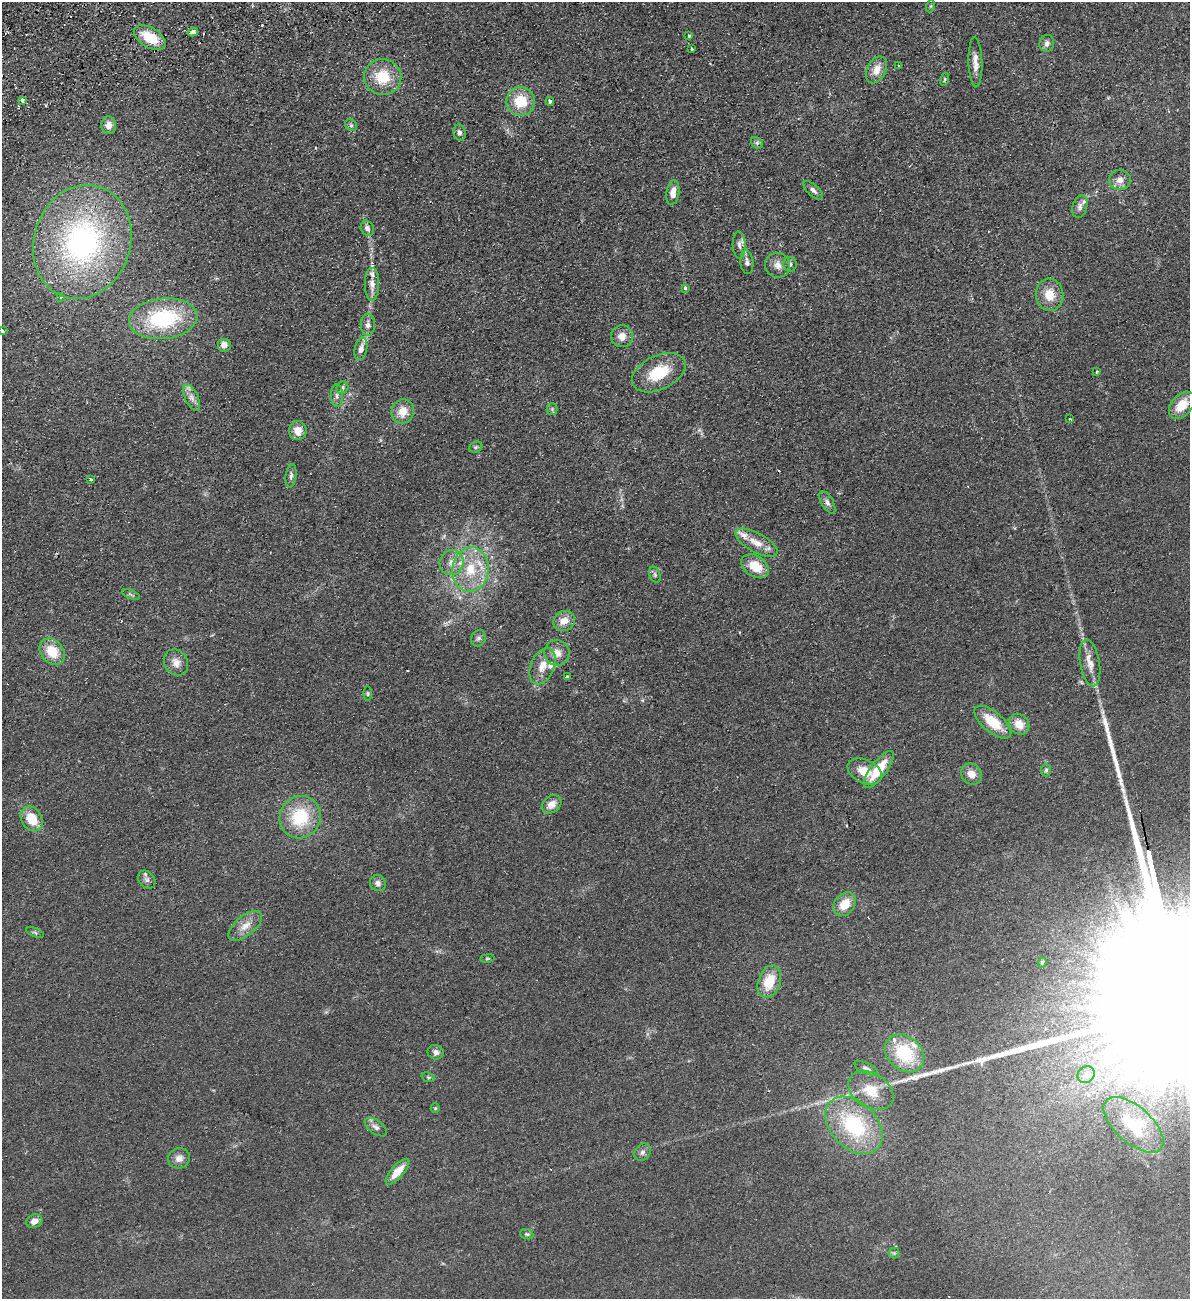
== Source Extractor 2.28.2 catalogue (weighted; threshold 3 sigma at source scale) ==
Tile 11 of 4 x 4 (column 3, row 3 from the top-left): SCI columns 2544-3731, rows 1353-2649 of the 5207 x 5300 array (HDU 1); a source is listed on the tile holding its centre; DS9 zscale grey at full resolution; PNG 1192 x 1301 px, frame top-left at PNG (2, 2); each listed source drawn as its Kron ellipse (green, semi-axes under 4 px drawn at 4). Shown black and unused: <1% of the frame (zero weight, under 2 of 3 exposures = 3% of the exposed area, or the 3 px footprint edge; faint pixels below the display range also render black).
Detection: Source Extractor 2.28.2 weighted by HDU 2 'WHT'; one run over the whole footprint, this tile lists its part. Background 0.0587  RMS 0.009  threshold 0.0405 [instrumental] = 3 sigma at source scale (4.5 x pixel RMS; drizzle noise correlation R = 1.50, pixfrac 1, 0.05/0.05 arcsec/px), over >= 5 px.
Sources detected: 115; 4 cosmic-ray / hot-pixel residue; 2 long thin detections or spike segments (spike, bleed or trail) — neither listed nor drawn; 9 inside a brighter listed object's ellipse — not listed separately; the other 100 listed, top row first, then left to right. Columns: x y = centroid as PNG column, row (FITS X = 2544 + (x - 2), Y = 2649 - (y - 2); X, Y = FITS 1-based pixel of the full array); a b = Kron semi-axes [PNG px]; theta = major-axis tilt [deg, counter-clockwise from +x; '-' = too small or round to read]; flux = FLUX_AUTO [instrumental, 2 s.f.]
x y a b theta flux
931 6 6 4 71 1
193 32 5 4 - 5.4
689 35 3 3 - 2.1
150 37 17 10 -31 25
1047 43 8 7 - 3.8
692 49 3 3 - 0.88
975 62 25 7 -88 8
898 66 3 2 - 1.1
876 70 14 9 62 9.9
383 77 18 18 - 28
945 79 6 4 73 1.2
22 100 4 3 - 4.8
521 101 14 14 - 25
550 101 4 3 - 7.8
109 125 9 7 -86 6.3
351 125 6 5 - 1.8
459 133 8 6 -77 2.8
757 143 7 5 -45 1.9
1120 180 11 10 - 6.5
813 190 12 5 -43 3.2
673 193 12 6 80 7.9
1080 206 11 7 73 3.8
367 228 8 6 -65 3.2
82 242 58 48 72 220
739 245 13 6 -88 3.6
747 262 12 6 -84 3.4
790 264 7 6 - 2.9
778 265 13 12 - 7
372 284 16 7 -90 7.4
685 288 3 3 - 2
1050 295 16 13 -82 15
61 297 3 3 - 1.1
163 319 34 20 6 83
368 325 11 7 -88 4.1
2 331 3 3 - 3.5
622 336 11 11 - 6.9
224 345 7 7 - 6
361 349 11 6 78 4.7
1097 372 3 3 - 2.6
659 373 28 17 26 32
342 388 6 5 - 2
337 396 11 6 -90 3.2
192 398 14 6 -65 5.8
1182 405 16 10 49 17
552 409 5 5 - 1.6
403 411 12 11 - 12
1070 418 4 2 - 0.78
298 431 9 8 - 8.8
476 447 7 5 22 1.6
291 476 12 5 83 2.8
91 479 3 3 - 2
827 502 12 6 -60 3.4
756 543 23 9 -29 13
452 563 12 12 - 9
755 566 15 10 -33 17
470 570 22 18 83 32
655 575 8 5 -71 1.8
131 594 9 3 -21 1.3
564 621 11 9 29 9.4
478 638 9 7 60 2.8
52 652 14 11 -50 21
557 653 13 12 - 8.7
176 663 14 11 -59 7.9
1090 663 23 10 -81 11
542 666 19 12 67 12
567 677 3 3 - 5.5
368 694 7 3 -90 1
993 722 22 10 -41 24
1019 724 11 9 -51 10
879 769 22 8 53 26
1046 770 6 5 - 1.7
865 771 18 11 -25 17
971 774 11 9 -41 8.1
551 804 11 8 38 7.7
300 817 21 20 - 43
32 819 13 10 -56 19
147 880 10 7 -46 3.5
378 883 8 7 - 3.6
845 904 13 10 50 15
245 926 20 10 39 9.8
35 932 9 3 -21 1.3
487 958 7 3 9 1.1
1042 962 5 4 - 1.2
769 982 17 11 71 22
436 1052 8 7 - 3.8
904 1053 21 17 -41 43
866 1068 12 5 -24 2.8
1086 1075 9 7 36 4.9
428 1077 7 4 -19 1.4
871 1091 24 17 -32 20
435 1108 5 4 - 1
854 1125 33 23 -45 72
1133 1125 37 18 -42 39
376 1127 13 6 -37 3.9
642 1152 9 7 57 3
179 1158 11 10 - 5.8
397 1172 16 6 48 13
34 1221 8 6 25 5.7
527 1234 7 5 -19 1.5
894 1253 5 5 - 1.5
Isophote crosses this tile's border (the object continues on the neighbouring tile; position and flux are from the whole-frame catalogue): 1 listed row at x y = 2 331